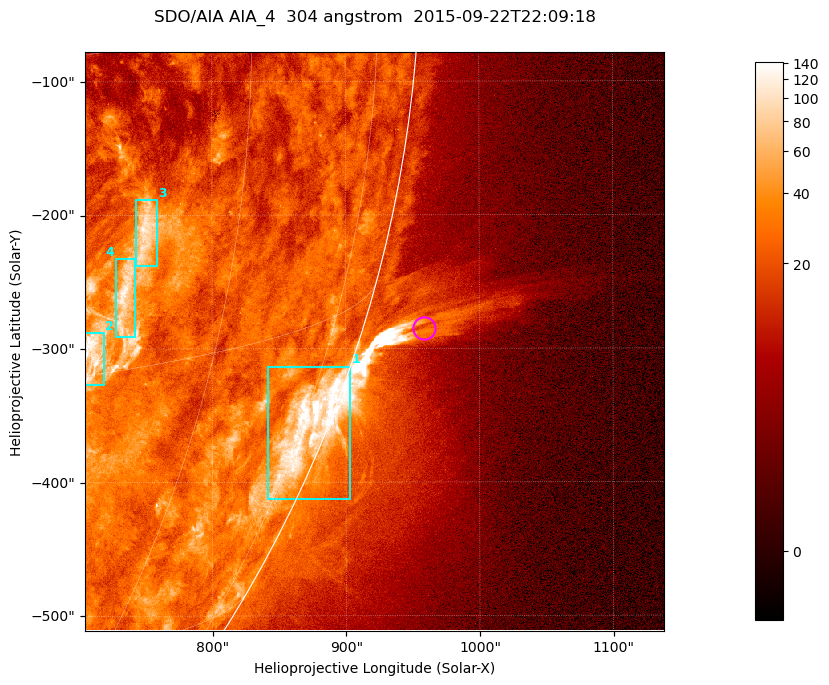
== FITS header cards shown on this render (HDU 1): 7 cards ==
TELESCOP= 'SDO/AIA '           / For AIA: SDO/AIA
INSTRUME= 'AIA_4   '           / For AIA: AIA_ATA1, AIA_ATA2, AIA_ATA3 or AIA_AT
WAVELNTH=                  304 / [angstrom] Wavelength
WAVEUNIT= 'angstrom'           / Wavelength unit: angstrom
DATE-OBS= '2015-09-22T22:09:18.123' / [ISO] Date when observation started; ISO 8
CTYPE1  = 'HPLN-TAN'           / CTYPE1; Typically HPLN
CTYPE2  = 'HPLT-TAN'           / CTYPE2; Typically HPLT

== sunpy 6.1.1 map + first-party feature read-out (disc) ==
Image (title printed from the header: SDO/AIA AIA_4  304 angstrom  2015-09-22T22:09:18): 722 x 722 px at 0.6 arcsec/px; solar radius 956 arcsec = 1593 px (partial field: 2.9% of the solar disc is inside the frame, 45% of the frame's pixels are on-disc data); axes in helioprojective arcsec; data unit not stated in the header (colour bar unlabelled)
Orientation: roll -0.132 deg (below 1 deg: not rotated)
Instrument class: DISC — disc imager (sunpy class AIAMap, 304 A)
Bright regions (active regions / flare kernels): reference = the on-disc median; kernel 7 px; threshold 5 sigma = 48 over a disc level ~23.4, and >= 1.15x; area >= 521 px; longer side >= 9 px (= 5.4 arcsec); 4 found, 4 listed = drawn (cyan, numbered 1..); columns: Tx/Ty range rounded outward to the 2 arcsec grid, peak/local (2 s.f.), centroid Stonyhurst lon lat
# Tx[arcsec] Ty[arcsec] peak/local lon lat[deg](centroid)
1 840..904 -414..-312 9.2 +77 -21
2 704..720 -328..-288 6.1 +50 -14
3 742..760 -238..-188 4.7 +52 -9
4 728..744 -292..-232 4.9 +51 -11
Off-limb structures (1.02-1.3 R_sun): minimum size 260 px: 4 found; the strongest spans PA ~250..255 deg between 1.02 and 1.16 R_sun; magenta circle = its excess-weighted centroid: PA ~255 deg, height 1.05 R_sun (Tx ~958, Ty ~-284 arcsec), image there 1.7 x the reference